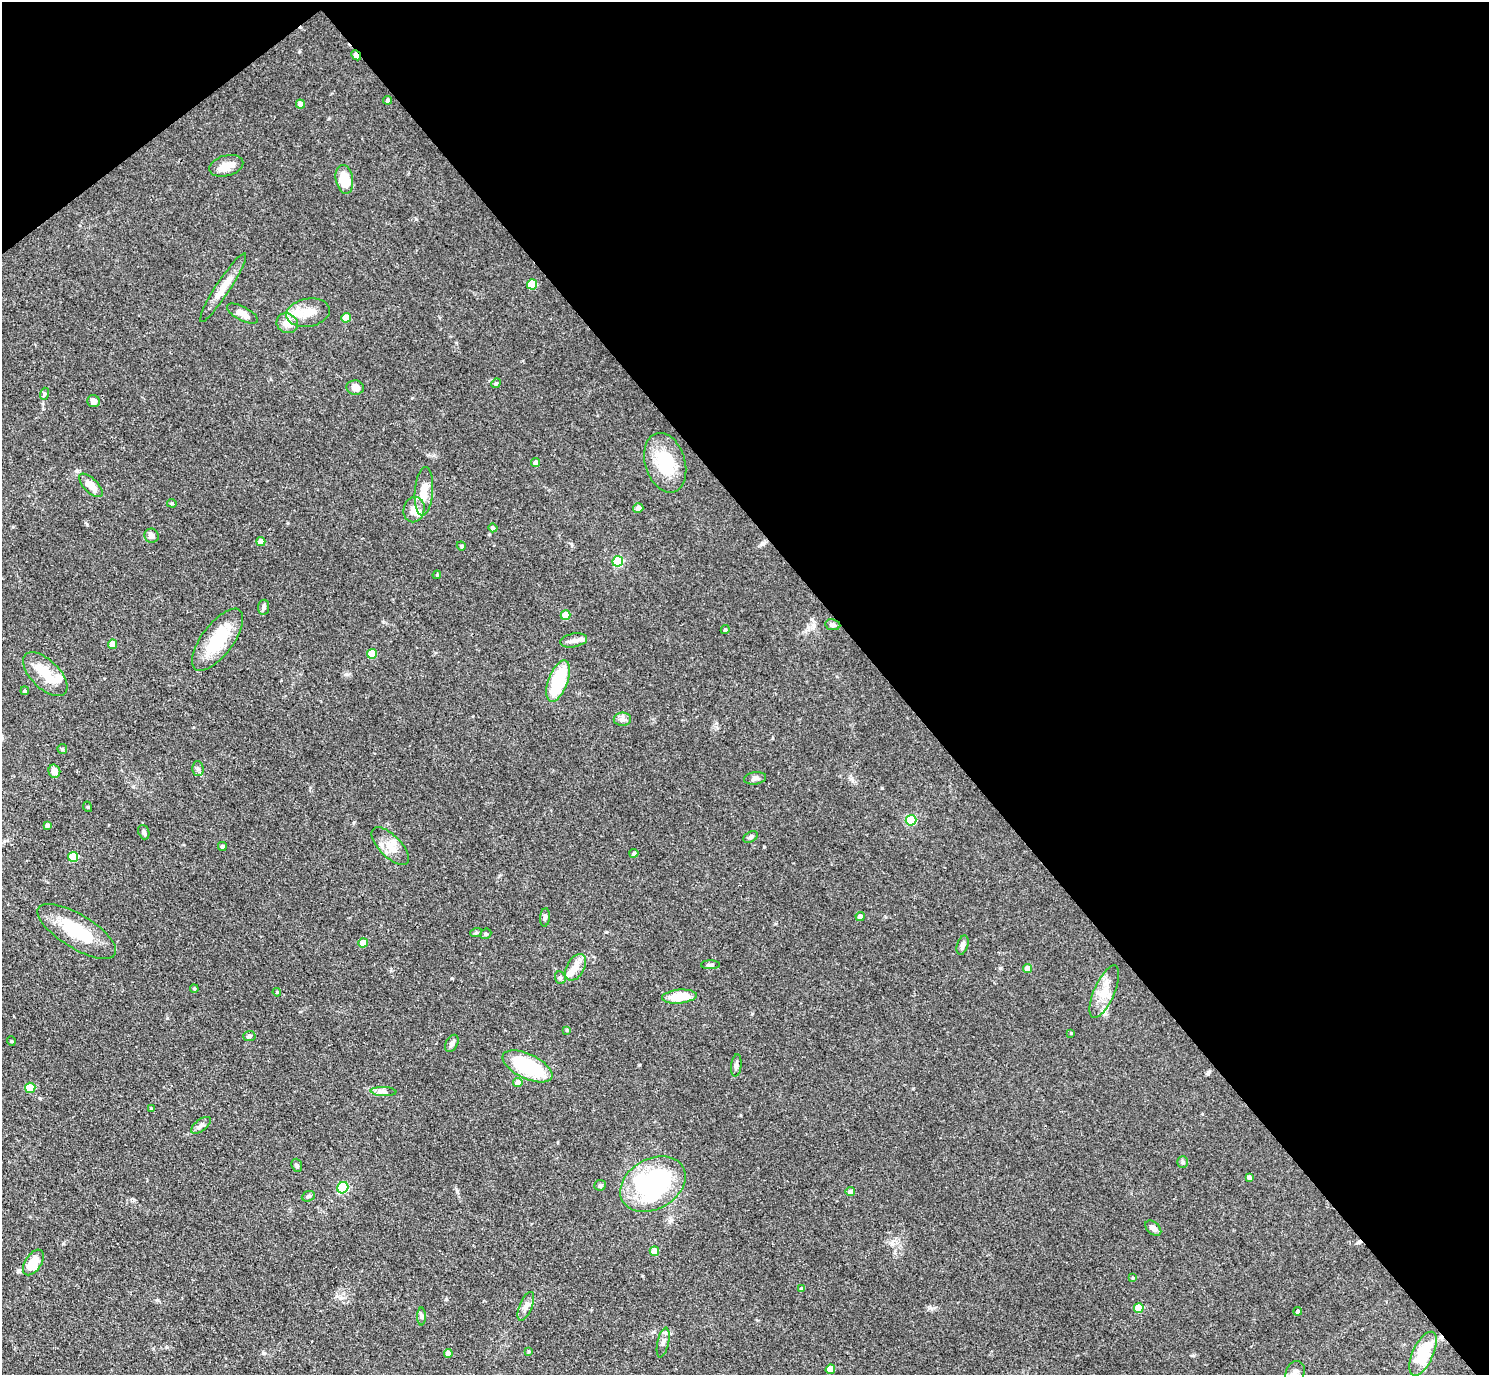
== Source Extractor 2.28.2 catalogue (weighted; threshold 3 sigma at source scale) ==
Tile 3 of 4 x 4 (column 3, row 1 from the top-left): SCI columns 2978-4464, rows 4419-5791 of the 5954 x 5950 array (HDU 1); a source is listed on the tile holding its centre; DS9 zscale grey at full resolution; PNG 1491 x 1377 px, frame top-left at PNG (2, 2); each listed source drawn as its Kron ellipse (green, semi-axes under 4 px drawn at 4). Shown black and unused: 42% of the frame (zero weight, under 3 of 4 exposures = <1% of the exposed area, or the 3 px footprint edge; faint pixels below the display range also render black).
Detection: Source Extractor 2.28.2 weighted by HDU 2 'WHT'; one run over the whole footprint, this tile lists its part. Background 0.0816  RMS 0.0057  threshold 0.0256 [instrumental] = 3 sigma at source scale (4.5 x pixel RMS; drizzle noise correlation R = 1.50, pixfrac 1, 0.05/0.05 arcsec/px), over >= 5 px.
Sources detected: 110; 3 inside a brighter object's white glare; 1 cosmic-ray / hot-pixel residue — neither listed nor drawn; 3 inside a brighter listed object's ellipse — not listed separately; the other 103 listed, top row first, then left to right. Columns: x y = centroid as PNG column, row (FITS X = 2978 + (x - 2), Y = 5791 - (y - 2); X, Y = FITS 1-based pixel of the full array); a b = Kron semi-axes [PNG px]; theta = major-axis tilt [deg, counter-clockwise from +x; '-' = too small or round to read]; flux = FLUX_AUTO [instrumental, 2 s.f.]
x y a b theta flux
356 55 6 4 -45 7.6
388 100 4 4 - 1.4
300 104 5 4 - 3.6
226 166 17 10 15 6.3
344 179 14 8 -80 13
532 284 5 5 - 22
223 288 41 7 57 8.3
242 313 17 6 -28 5.1
308 313 22 14 9 9.4
346 318 5 4 - 9.8
287 323 11 9 -28 5.2
496 383 5 4 - 0.63
355 388 9 7 -5 3.6
44 394 6 4 73 0.83
93 401 6 6 - 2.3
536 463 4 4 - 1.6
665 463 30 20 -73 25
91 485 15 7 -46 6.1
424 491 24 9 86 8.6
172 503 5 4 - 0.77
638 508 5 5 - 2
414 509 13 10 78 5.2
493 528 4 4 - 1.5
151 536 7 7 - 2.7
261 542 4 4 - 4.5
461 546 5 4 - 0.74
618 561 5 5 - 48
437 575 4 3 - 0.6
264 607 7 5 81 1.5
566 615 5 4 - 11
833 625 7 5 -8 1.7
725 630 5 3 - 0.76
218 640 37 15 53 25
574 640 14 7 11 3.1
113 644 4 4 - 7.6
372 654 5 5 - 15
45 674 28 14 -44 12
558 681 21 9 69 28
25 691 4 4 - 0.84
622 719 9 6 1 1.9
62 749 5 5 - 0.65
198 768 7 5 -88 1.3
54 771 7 6 - 3.6
755 778 11 6 8 1.9
88 807 5 3 - 0.51
911 820 5 5 - 43
47 825 4 4 - 1.3
144 832 7 5 -70 1.4
751 837 8 5 27 1.1
222 846 4 4 - 1.1
390 846 24 11 -45 8.1
634 853 4 4 - 1.1
73 857 5 5 - 22
545 917 9 5 84 1.4
860 917 4 4 - 2.4
77 931 45 17 -31 29
476 933 6 3 19 0.69
486 934 6 5 - 0.91
363 943 5 4 - 5.7
963 945 10 5 73 2.1
710 965 9 4 0 1.3
575 967 14 9 59 5.5
1028 969 4 4 - 6.9
560 978 6 5 - 1.1
194 989 4 3 - 0.7
277 992 4 4 - 0.52
1104 992 28 10 66 9.2
679 997 17 7 5 14
567 1030 4 4 - 0.67
1071 1033 3 2 - 0.45
249 1036 6 5 - 1.1
11 1041 5 3 - 0.46
452 1043 9 6 62 1.9
736 1065 11 5 84 2
527 1066 27 12 -25 40
518 1083 4 4 - 5.4
30 1088 5 5 - 12
383 1091 13 4 -3 2.1
151 1108 3 3 - 0.44
201 1125 12 5 37 2
1183 1162 5 5 - 1
297 1165 7 5 -69 0.93
1249 1177 4 4 - 1.8
653 1184 35 25 30 90
600 1185 6 5 - 0.99
343 1188 6 5 - 47
850 1192 4 4 - 2
308 1196 7 5 23 1
1153 1228 9 6 -42 3.1
654 1251 5 4 - 5.7
33 1262 14 8 57 10
1133 1278 4 3 - 0.52
802 1289 4 3 - 1.7
526 1306 15 6 67 2.7
1139 1308 5 5 - 17
1298 1311 4 4 - 1.7
421 1317 9 4 -90 1.2
663 1342 15 5 77 2.3
529 1351 4 3 - 0.62
448 1353 4 4 - 4.7
1423 1354 24 10 65 23
830 1369 5 4 - 13
1295 1373 12 9 68 3.4
Overlapping masked pixels (flux is a lower limit): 1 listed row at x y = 356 55
Isophote crosses this tile's border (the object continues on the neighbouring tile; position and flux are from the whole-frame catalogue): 1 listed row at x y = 1295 1373
Unlisted compact peaks at least as high as the median listed source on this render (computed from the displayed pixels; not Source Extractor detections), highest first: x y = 882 788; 929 1308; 416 219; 762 544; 446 1299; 87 525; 346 674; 457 1191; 354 822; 383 622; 452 978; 77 471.